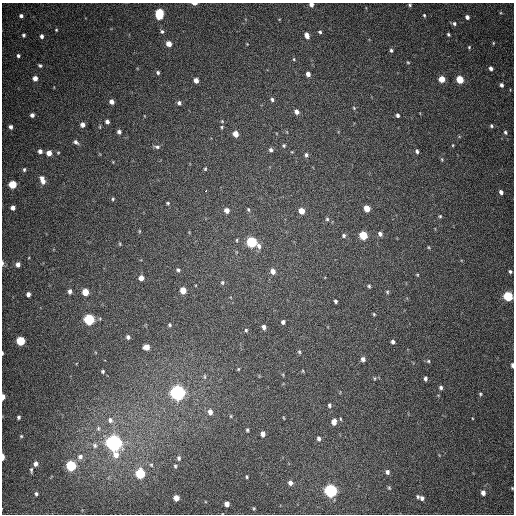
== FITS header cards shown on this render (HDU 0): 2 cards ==
NAXIS1  =                  512
NAXIS2  =                  512

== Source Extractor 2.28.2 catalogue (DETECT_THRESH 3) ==
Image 512 x 512 px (HDU 0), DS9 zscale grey, 1 PNG px = 1 image px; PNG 516 x 516 px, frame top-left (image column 1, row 512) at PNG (2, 3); no overlay
Background 414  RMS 11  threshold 32.9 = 3 sigma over >= 5 px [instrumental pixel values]
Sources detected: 162; all 162 listed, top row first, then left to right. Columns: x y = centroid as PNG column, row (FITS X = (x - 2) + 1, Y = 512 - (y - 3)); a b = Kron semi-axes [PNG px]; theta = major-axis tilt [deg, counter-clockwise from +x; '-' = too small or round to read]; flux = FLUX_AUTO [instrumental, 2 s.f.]
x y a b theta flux
194 4 5 3 - 3300
311 5 5 4 - 3000
410 5 5 4 - 1100
501 13 5 3 - 820
159 14 8 5 84 43000
424 15 4 3 - 860
21 16 4 4 - 2100
467 17 4 4 - 2800
454 24 5 5 - 1700
56 30 3 3 - 680
162 31 5 5 - 1500
320 32 4 4 - 1300
448 34 3 3 - 1200
24 35 4 4 - 1200
307 35 7 4 -67 4800
42 36 4 4 - 2100
493 43 4 3 - 620
169 44 5 5 - 6800
247 44 3 3 - 470
469 47 5 4 - 810
391 50 5 4 - 1300
18 56 3 3 - 1400
294 59 5 4 - 880
408 62 5 4 - 850
40 65 5 4 - 1200
491 68 4 4 - 2300
158 72 5 4 - 1400
308 74 5 4 - 3800
35 78 4 4 - 4600
442 79 5 4 - 11000
460 79 5 5 - 19000
196 80 5 4 - 4300
501 85 4 4 - 1900
272 100 6 5 - 1600
112 102 4 4 - 3900
179 103 5 4 - 2000
354 108 5 3 - 750
296 112 5 4 - 3700
32 115 4 4 - 2600
398 115 5 4 - 1600
222 121 4 4 - 770
107 122 4 4 - 2700
82 125 4 4 - 3900
491 126 5 4 - 1200
11 127 4 4 - 2200
100 127 5 3 - 670
221 127 4 4 - 890
119 132 5 4 - 2400
505 132 5 4 - 1300
236 134 5 4 - 7000
76 142 6 5 - 2200
284 145 5 4 - 1100
453 145 4 3 - 640
157 147 8 5 -7 1900
271 150 5 5 - 1800
40 151 4 4 - 2800
417 151 5 4 - 1700
49 153 5 4 - 6000
58 153 4 4 - 650
306 155 6 5 - 1900
442 159 6 4 -70 940
205 169 4 3 - 880
24 170 5 4 - 1100
42 180 10 5 -69 5800
12 184 5 5 - 23000
206 191 3 3 - 3600
501 192 5 4 - 2700
113 199 5 4 - 970
168 203 4 4 - 950
13 208 4 4 - 3200
367 208 5 4 - 10000
248 209 6 4 -86 1000
227 210 5 5 - 4200
302 211 5 4 - 9100
440 216 4 4 - 940
327 219 5 5 - 1100
139 231 5 3 - 650
380 234 5 4 - 2200
363 235 5 5 - 28000
344 236 5 5 - 1500
237 240 5 3 - 730
252 242 7 5 -34 77000
120 244 5 3 - 680
428 247 5 3 - 680
3 263 7 3 -89 1500
18 264 5 5 - 3400
178 270 5 4 - 1400
273 271 5 5 - 4200
510 271 4 3 - 1200
417 275 4 3 - 670
141 278 5 4 - 4900
222 282 6 5 - 1100
369 286 4 4 - 990
183 290 5 5 - 11000
70 291 5 4 - 2500
85 292 5 5 - 14000
387 292 5 4 - 940
28 294 5 4 - 2900
508 296 5 5 - 49000
335 301 4 3 - 1300
374 314 4 3 - 780
89 319 6 5 - 87000
283 322 4 4 - 1800
170 325 4 4 - 920
264 327 4 4 - 2600
246 330 5 4 - 910
128 337 4 4 - 2000
20 341 5 5 - 36000
393 342 4 3 - 2200
146 347 5 5 - 8100
299 352 5 4 - 980
2 353 5 2 - 1100
363 359 4 4 - 2700
428 361 5 4 - 1000
512 365 4 3 - 2300
238 369 4 3 - 720
103 371 3 3 - 1100
303 371 5 3 - 630
283 375 5 3 - 650
205 377 7 3 -89 1100
374 378 5 3 - 730
425 379 4 3 - 1800
441 388 5 4 - 1800
178 393 6 6 - 350000
480 394 5 4 - 960
3 397 5 3 - 5800
329 405 5 4 - 1400
210 412 6 5 - 4500
231 416 5 3 - 660
19 417 5 5 - 1600
284 418 4 2 - 540
110 420 7 7 - 2700
334 422 6 5 - 6100
98 428 7 5 88 1500
247 430 4 3 - 1100
263 434 5 4 - 4100
21 436 5 5 - 1100
319 438 6 4 -86 1900
114 443 7 6 - 500000
95 445 7 7 - 2100
3 457 5 2 - 6900
80 457 7 6 - 2900
179 458 6 5 - 1600
35 464 5 4 - 3800
151 465 5 4 - 860
71 466 5 5 - 66000
175 466 6 4 -89 1100
31 470 7 3 -87 1400
387 472 5 4 - 2200
140 473 6 5 - 50000
247 477 3 3 - 890
290 483 5 5 - 3500
389 488 4 3 - 810
512 488 4 3 - 670
331 491 6 5 - 190000
483 493 5 4 - 4100
36 494 5 4 - 1400
418 497 4 3 - 1000
176 498 5 4 - 7100
422 498 5 4 - 2500
227 504 5 4 - 4800
254 508 3 3 - 800
At the frame edge (FLAGS 8, measured only in part): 9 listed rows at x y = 194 4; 311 5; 3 263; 508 296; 2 353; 512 365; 3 397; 3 457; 512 488